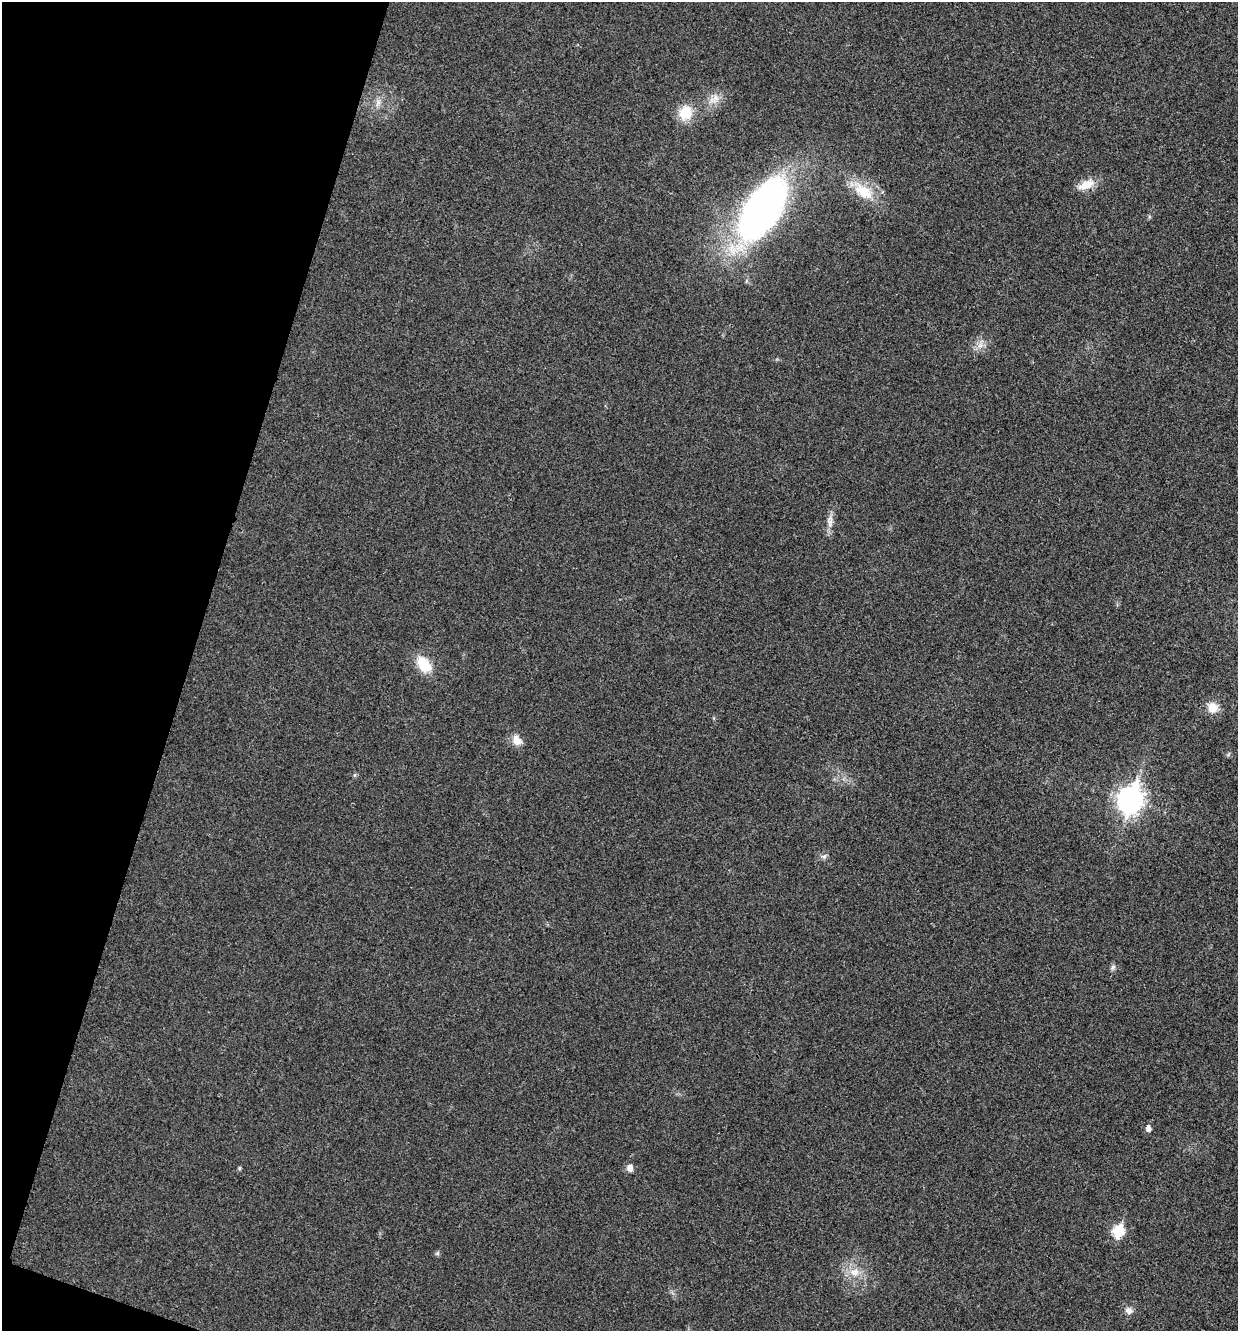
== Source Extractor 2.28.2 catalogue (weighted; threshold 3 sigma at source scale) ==
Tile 9 of 4 x 4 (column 1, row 3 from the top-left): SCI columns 135-1370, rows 1337-2665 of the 5343 x 5332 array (HDU 1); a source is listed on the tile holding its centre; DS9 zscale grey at full resolution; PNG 1240 x 1333 px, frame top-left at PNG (2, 2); no overlay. Shown black and unused: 16% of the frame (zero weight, under 3 of 4 exposures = <1% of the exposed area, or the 3 px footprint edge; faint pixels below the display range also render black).
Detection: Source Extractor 2.28.2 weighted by HDU 2 'WHT'; one run over the whole footprint, this tile lists its part. Background 0.0283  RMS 0.0061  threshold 0.0274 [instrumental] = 3 sigma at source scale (4.5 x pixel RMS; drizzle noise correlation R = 1.50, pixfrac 1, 0.05/0.05 arcsec/px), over >= 5 px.
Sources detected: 21; all 21 listed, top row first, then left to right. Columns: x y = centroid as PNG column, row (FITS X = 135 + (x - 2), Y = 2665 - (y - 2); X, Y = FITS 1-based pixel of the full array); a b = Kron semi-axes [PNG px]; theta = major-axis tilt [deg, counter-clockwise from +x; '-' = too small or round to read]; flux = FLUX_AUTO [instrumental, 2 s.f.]
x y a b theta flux
715 99 13 8 74 4.6
378 103 9 7 89 2.7
685 113 14 12 68 15
1086 185 24 10 23 8.1
863 191 30 16 -34 17
763 209 57 29 60 290
980 345 8 6 59 2.6
830 522 10 7 -84 2.9
424 664 22 13 -53 14
1213 707 11 11 - 7.8
517 740 14 10 -56 5.2
1130 800 11 9 69 460
824 856 7 6 - 1.6
1113 967 6 5 - 1.4
1148 1128 6 5 - 2.9
239 1168 6 4 72 0.75
630 1168 8 7 - 3.4
1118 1231 7 6 - 42
437 1253 6 5 - 1
854 1272 13 10 15 6.5
1129 1311 9 8 - 2.9